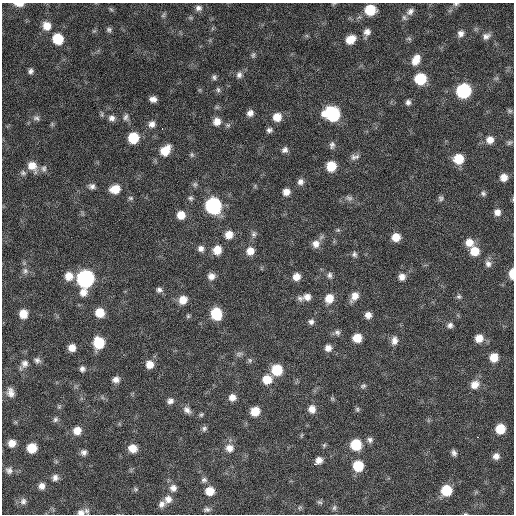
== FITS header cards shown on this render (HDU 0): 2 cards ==
NAXIS1  =                  512 / Axis length
NAXIS2  =                  512 / Axis length

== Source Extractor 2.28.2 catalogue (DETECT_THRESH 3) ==
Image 512 x 512 px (HDU 0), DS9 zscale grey, 1 PNG px = 1 image px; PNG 516 x 516 px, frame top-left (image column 1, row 512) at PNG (2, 3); no overlay
Background 108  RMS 11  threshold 33.7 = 3 sigma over >= 5 px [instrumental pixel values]
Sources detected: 164; all 164 listed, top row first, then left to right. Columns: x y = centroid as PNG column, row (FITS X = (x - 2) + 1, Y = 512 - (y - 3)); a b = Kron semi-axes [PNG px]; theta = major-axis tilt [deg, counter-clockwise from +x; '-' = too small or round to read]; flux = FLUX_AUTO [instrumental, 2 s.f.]
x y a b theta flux
19 4 9 4 -1 5400
456 4 8 5 7 1600
198 8 9 7 1 3100
111 9 7 4 -37 1100
370 10 9 8 - 23000
410 11 11 8 43 3600
163 15 8 5 60 1400
404 18 8 6 -55 2100
47 26 9 9 - 8100
109 30 7 6 - 1800
367 32 10 8 67 4200
461 33 9 7 67 3800
486 36 10 8 26 3800
58 39 9 8 - 21000
350 39 10 8 32 11000
253 55 8 5 80 1600
416 60 13 8 63 8600
31 71 6 5 - 2300
239 75 9 7 78 3100
214 77 7 6 - 1800
496 78 7 4 1 1300
420 79 8 8 - 31000
218 90 8 5 -80 1700
463 91 9 9 - 90000
153 99 7 6 - 4100
408 102 6 6 - 2500
510 111 7 5 -1 1500
250 113 7 7 - 4000
332 114 12 10 -18 59000
126 117 11 7 76 2900
277 117 9 8 - 9300
36 118 10 7 -8 2600
112 118 9 8 - 3800
217 121 9 9 - 6300
152 124 9 9 - 4200
228 125 6 6 - 1600
162 129 2 2 - 2500
269 130 7 6 - 2300
133 138 8 8 - 24000
490 140 9 9 - 5800
509 143 7 6 - 1600
332 145 9 6 86 2500
165 150 12 8 49 15000
285 150 8 7 - 2800
192 155 7 6 - 1500
356 157 9 5 5 4300
458 159 9 9 - 17000
32 166 13 9 -52 9700
331 166 8 8 - 17000
44 168 10 7 79 2900
23 173 9 6 -28 2100
504 177 7 7 - 6000
300 182 8 8 - 3300
195 184 8 7 - 1800
92 186 8 7 - 2700
115 189 10 8 10 12000
286 192 7 7 - 5200
483 193 6 6 - 1700
131 198 7 5 -2 1400
190 198 7 6 - 1700
349 198 11 7 -21 2700
441 198 7 7 - 1800
213 205 10 9 - 120000
497 212 7 7 - 4300
181 215 8 7 - 9200
338 230 5 5 - 1100
254 234 9 7 80 2300
229 235 9 8 - 7800
396 237 8 7 - 9100
469 242 9 9 - 7700
316 244 10 9 - 5700
201 249 8 7 - 3500
217 250 9 8 - 10000
250 251 9 8 - 7200
474 251 9 9 - 12000
354 254 7 7 - 2100
488 264 9 8 - 3300
25 271 9 7 -73 3200
512 274 9 4 89 10000
330 275 8 6 80 2400
69 276 9 9 - 8800
211 276 9 8 - 4800
296 277 7 7 - 6400
402 277 9 8 - 4300
85 279 12 9 81 200000
159 290 8 7 - 2500
354 296 12 7 57 6900
307 297 10 8 2 4900
459 297 7 6 - 1700
300 298 9 7 -38 2700
329 298 10 9 - 9700
183 300 9 8 - 8600
99 313 8 8 - 12000
23 314 8 7 - 11000
216 314 10 8 -71 26000
368 315 7 7 - 4300
188 316 5 5 - 1200
311 322 7 7 - 2500
450 325 7 7 - 2700
337 332 8 7 - 2500
357 338 8 7 - 12000
479 338 9 8 - 8000
394 340 11 8 82 4500
99 343 9 8 - 28000
72 348 7 7 - 6500
328 348 8 8 - 4400
239 354 11 5 18 2100
494 357 8 8 - 11000
37 360 9 7 -30 2700
250 360 7 5 -70 1500
25 364 11 9 72 4600
150 364 8 8 - 7500
82 369 7 7 - 2700
277 370 9 9 - 24000
116 379 8 7 - 4000
267 379 9 9 - 13000
475 385 11 9 32 7500
363 386 8 6 35 1800
10 392 12 9 -75 5400
232 397 8 7 - 5000
170 401 8 7 - 3200
59 407 6 6 - 1200
312 409 9 8 - 5900
357 409 7 5 -76 1400
187 410 11 7 -41 3700
255 411 7 7 - 13000
201 414 7 5 48 1300
55 419 8 6 62 1900
204 429 7 7 - 2000
500 429 8 8 - 16000
77 431 9 9 - 7600
302 435 6 3 70 840
478 437 3 2 - 3800
370 440 8 7 - 2500
12 443 8 7 - 6500
324 445 6 5 - 1100
356 445 9 9 - 26000
32 448 8 7 - 16000
133 448 8 7 - 8800
229 448 10 10 - 6200
84 452 7 6 - 3000
454 453 7 6 - 2500
496 456 8 8 - 4200
319 460 7 6 - 4600
315 464 3 2 - 2300
358 466 9 8 - 22000
9 470 10 9 - 3400
55 478 8 7 - 3500
204 480 8 7 - 2300
42 486 8 7 - 4100
173 488 9 9 - 4400
136 489 6 5 - 1300
446 490 9 9 - 23000
210 491 9 8 - 9900
168 499 11 10 - 5600
23 501 9 9 - 3400
320 502 8 5 -26 1500
161 504 9 7 46 3600
300 507 7 4 19 1100
334 508 8 6 74 1900
207 509 9 6 0 2200
87 511 9 6 -59 2200
81 513 9 7 3 3600
465 514 5 3 - 660
At the frame edge (FLAGS 8, measured only in part): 5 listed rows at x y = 19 4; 456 4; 512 274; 81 513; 465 514